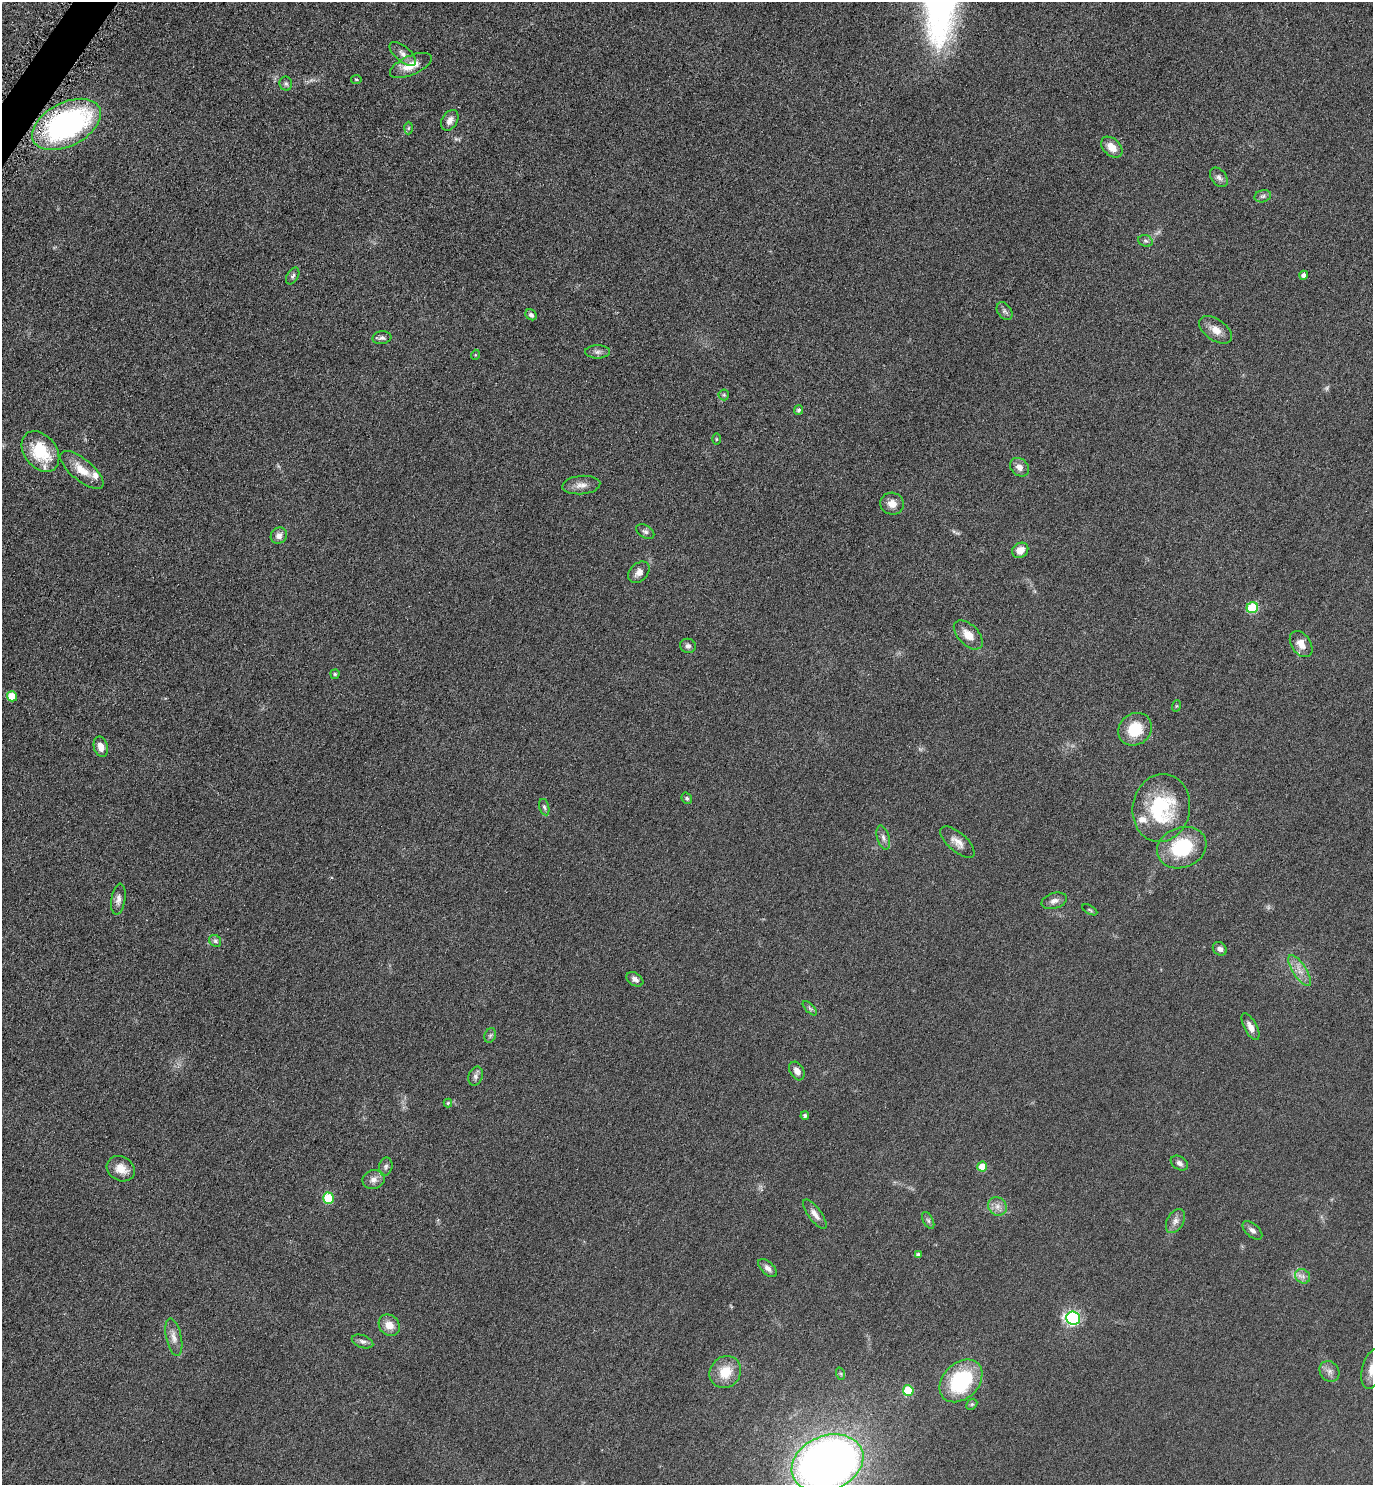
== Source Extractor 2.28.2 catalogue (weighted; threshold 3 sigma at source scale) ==
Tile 11 of 4 x 4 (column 3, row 3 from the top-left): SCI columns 2912-4282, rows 1497-2979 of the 5965 x 5960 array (HDU 1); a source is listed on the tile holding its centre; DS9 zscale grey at full resolution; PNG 1375 x 1487 px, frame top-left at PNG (2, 2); each listed source drawn as its Kron ellipse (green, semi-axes under 4 px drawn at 4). Shown black and unused: <1% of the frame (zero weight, under 4 of 8 exposures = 1% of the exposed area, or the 3 px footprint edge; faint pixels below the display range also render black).
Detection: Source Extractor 2.28.2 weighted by HDU 2 'WHT'; one run over the whole footprint, this tile lists its part. Background 0.059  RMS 0.0082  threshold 0.0334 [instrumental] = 3 sigma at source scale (4.09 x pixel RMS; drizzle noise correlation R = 1.36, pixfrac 0.8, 0.05/0.05 arcsec/px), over >= 5 px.
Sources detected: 91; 2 too faint to see at this stretch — neither listed nor drawn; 3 inside a brighter listed object's ellipse — not listed separately; the other 86 listed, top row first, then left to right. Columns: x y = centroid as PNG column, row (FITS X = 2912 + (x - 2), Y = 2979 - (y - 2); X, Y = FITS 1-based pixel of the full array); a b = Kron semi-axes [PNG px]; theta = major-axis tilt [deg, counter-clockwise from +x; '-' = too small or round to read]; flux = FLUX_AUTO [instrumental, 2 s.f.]
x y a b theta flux
403 54 16 7 -41 4.5
411 65 22 9 24 11
356 79 5 4 - 1
286 84 7 6 - 1.8
450 120 11 7 60 4
66 124 37 21 27 170
408 128 6 4 88 1
1112 147 12 8 -44 8.5
1219 177 11 7 -51 2.9
1263 196 8 6 16 2
1145 241 7 5 -19 1.6
1304 275 4 4 - 3.2
293 276 9 5 60 1.8
1004 311 10 7 -54 2.2
531 315 6 5 - 2.1
1216 330 18 10 -36 7.5
382 338 9 6 8 2.2
597 352 12 6 0 2.8
475 355 5 3 - 0.56
724 395 5 5 - 1.1
799 410 5 4 - 1.6
716 439 6 4 90 0.9
40 451 23 16 -52 30
1020 467 10 8 -40 4.7
82 470 26 10 -40 13
581 485 19 9 5 5.8
892 504 12 11 - 6.1
645 531 10 6 -31 2
279 536 8 7 - 4.1
1020 550 8 7 - 7
639 572 12 8 45 4.7
1252 608 6 5 - 44
968 635 18 10 -45 9.1
1301 644 14 9 -55 6.8
688 646 8 7 - 2.4
335 674 4 4 - 0.97
12 696 5 5 - 17
1176 706 6 4 71 0.73
1135 729 17 15 40 21
101 747 10 7 -74 5.8
687 798 6 5 - 1.3
544 807 8 5 -75 1.7
1161 808 34 28 80 56
883 838 12 6 -73 2.9
957 842 21 9 -41 6.3
1182 848 25 20 21 40
118 899 15 7 81 4
1054 901 13 7 17 3.9
1090 910 8 3 -31 1
215 941 6 5 - 1.6
1220 949 7 6 - 2.8
1300 971 18 6 -57 6.1
635 979 9 6 -33 3
810 1008 9 3 -45 1.3
1250 1027 14 6 -62 4.9
490 1035 7 5 68 1.5
797 1071 10 7 -60 4.7
476 1076 10 7 73 2.8
448 1103 4 4 - 0.95
805 1115 4 4 - 1.7
1179 1163 9 6 -33 2.7
982 1166 5 5 - 12
386 1167 9 6 77 2.1
121 1169 15 12 -29 9.1
374 1179 11 9 17 4.6
328 1198 5 5 - 35
997 1206 10 8 -47 4.3
815 1214 17 6 -53 4.7
928 1220 9 5 -63 1.7
1175 1221 13 8 61 4.1
1252 1230 12 6 -41 3
918 1255 4 4 - 2.1
768 1268 11 6 -43 3.5
1303 1276 8 6 -39 2.9
1073 1318 7 6 - 130
389 1325 11 10 - 7.7
174 1337 19 7 -78 5.4
362 1341 11 6 -19 2.4
1372 1369 20 10 76 7.7
1329 1371 11 9 -52 3.9
725 1372 17 15 48 16
841 1374 6 4 -72 0.97
961 1381 24 17 45 63
908 1391 5 5 - 28
972 1404 6 4 44 1.2
827 1463 37 27 22 600
Overlapping masked pixels (flux is a lower limit): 1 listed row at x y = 66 124
Isophote crosses this tile's border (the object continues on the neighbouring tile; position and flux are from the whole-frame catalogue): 2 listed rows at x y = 1372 1369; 827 1463